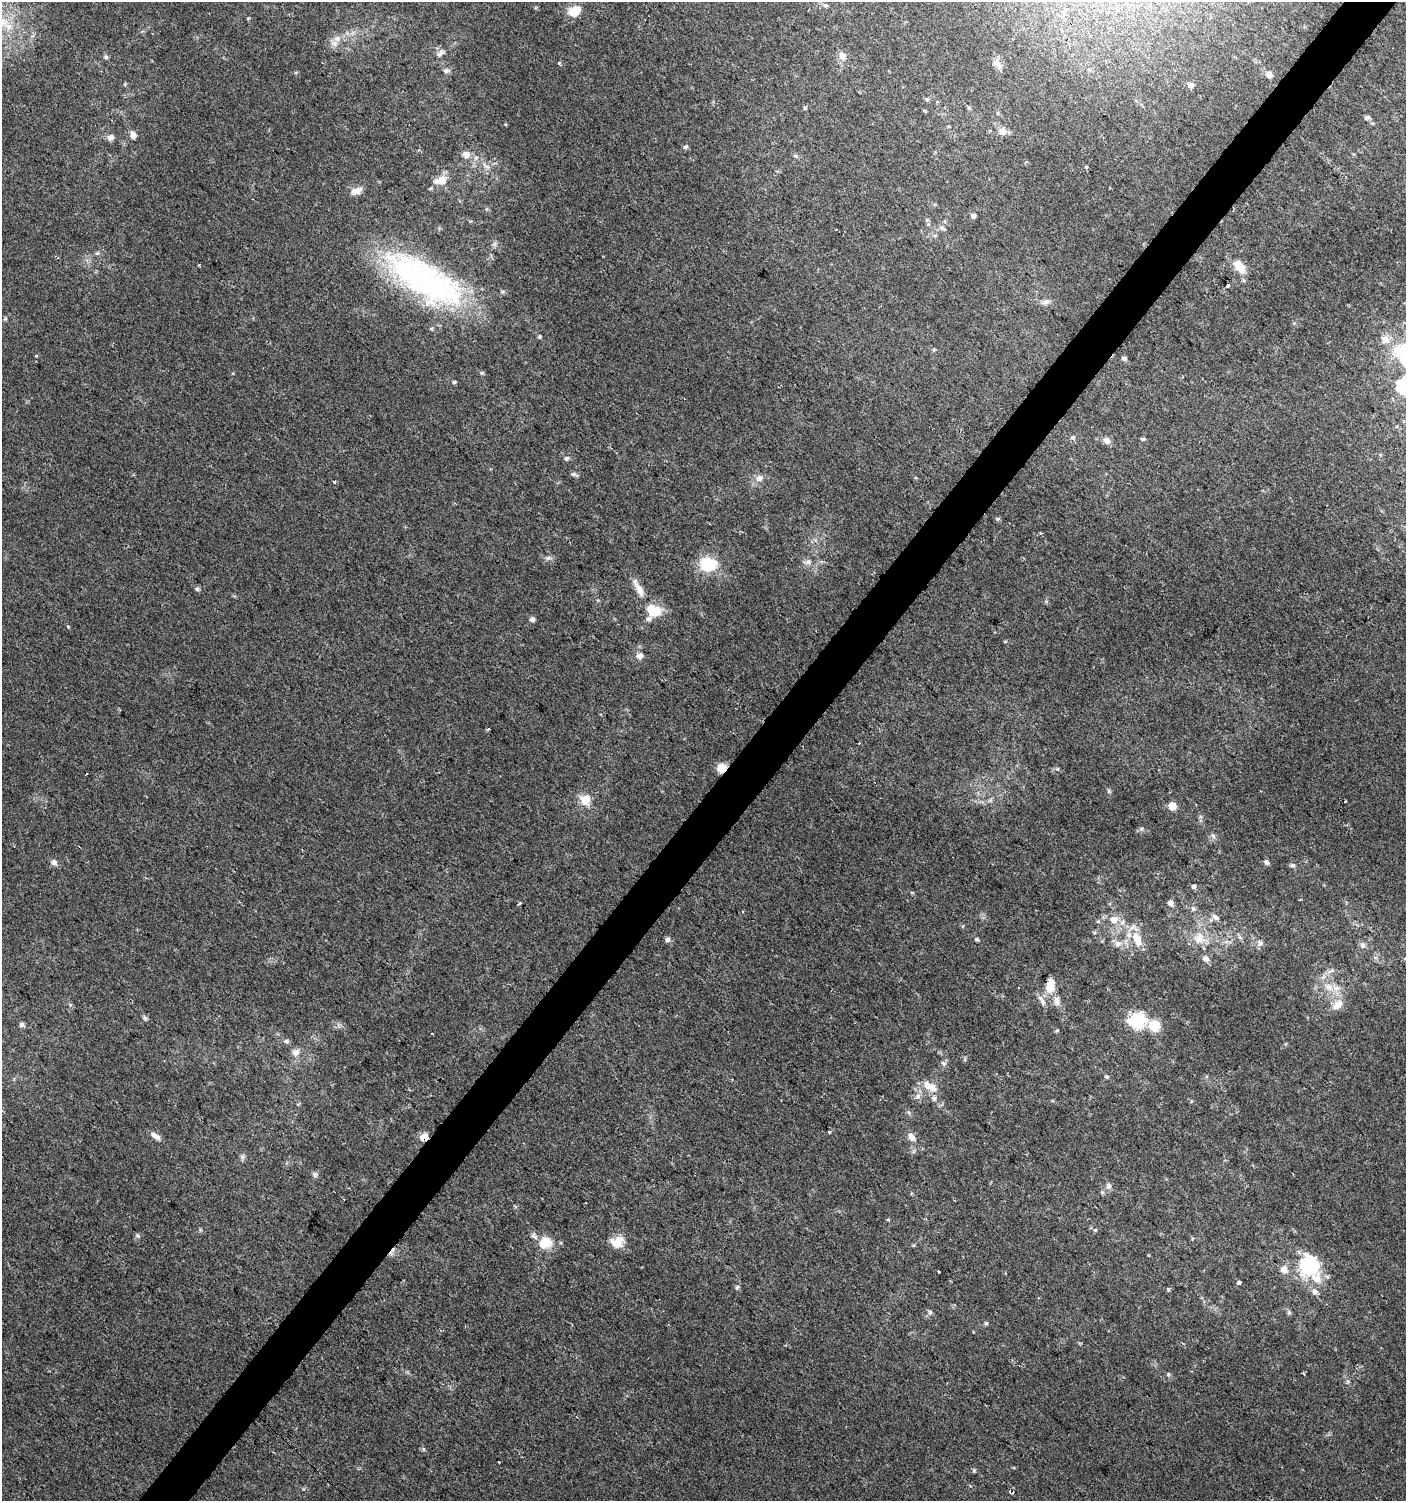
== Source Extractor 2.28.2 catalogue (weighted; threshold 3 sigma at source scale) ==
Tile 10 of 4 x 4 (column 2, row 3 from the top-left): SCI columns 1646-3049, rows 1506-3004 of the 6028 x 6010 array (HDU 1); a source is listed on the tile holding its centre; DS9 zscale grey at full resolution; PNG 1408 x 1503 px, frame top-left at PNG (2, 2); no overlay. Shown black and unused: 4% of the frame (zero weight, under 2 of 3 exposures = <1% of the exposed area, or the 3 px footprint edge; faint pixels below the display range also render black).
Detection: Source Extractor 2.28.2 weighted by HDU 2 'WHT'; one run over the whole footprint, this tile lists its part. Background 0.0255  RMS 0.0047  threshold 0.0212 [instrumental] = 3 sigma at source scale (4.5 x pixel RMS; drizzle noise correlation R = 1.50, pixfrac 1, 0.0396/0.0396 arcsec/px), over >= 5 px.
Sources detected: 140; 1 inside a brighter object's white glare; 2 cosmic-ray / hot-pixel residue — not listed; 8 inside a brighter listed object's ellipse — not listed separately; the other 129 listed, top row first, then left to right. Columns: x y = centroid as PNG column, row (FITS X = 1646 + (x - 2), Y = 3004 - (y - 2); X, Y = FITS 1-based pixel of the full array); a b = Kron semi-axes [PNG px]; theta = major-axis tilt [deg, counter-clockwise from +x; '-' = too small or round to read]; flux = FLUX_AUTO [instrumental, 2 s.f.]
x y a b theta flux
826 6 7 5 0 0.83
574 11 14 10 31 7.8
337 39 10 8 2 3.2
440 53 12 7 43 2.3
842 56 12 9 -70 3
106 57 6 5 - 0.94
559 63 4 4 - 0.48
997 64 16 8 -50 3.2
446 71 8 7 - 1.5
296 72 6 3 19 0.49
1269 75 9 8 - 2.4
125 84 5 4 - 0.52
1190 85 7 6 - 2
927 99 6 5 - 0.8
925 111 6 3 -70 0.47
1367 118 7 5 16 1.2
1002 131 11 9 8 2.8
133 135 9 7 -82 2.5
111 137 9 7 46 2.3
686 147 7 6 - 0.87
466 155 9 8 - 3.2
796 156 6 5 - 0.79
486 166 13 5 -30 1.9
1087 167 4 3 - 2.2
442 180 11 10 - 4.9
356 191 15 8 19 3.6
973 216 6 5 - 1.4
942 228 10 4 -33 0.97
836 230 3 2 - 0.39
97 253 6 5 - 0.82
199 265 4 3 - 0.9
1241 268 9 7 -46 9.7
425 280 100 36 -30 120
1228 285 4 3 - 5.5
1046 302 12 7 27 2.1
5 319 6 4 20 0.61
1404 351 29 24 72 28
36 356 3 3 - 1.3
1124 358 6 5 - 1.2
482 373 6 4 -17 0.63
454 382 5 5 - 0.62
1400 389 17 9 -24 5.7
1073 438 8 5 -6 0.94
1143 439 6 4 20 0.72
1107 440 9 8 - 2.4
566 458 7 6 - 1.1
574 474 11 5 -20 1.1
759 478 10 9 - 2.8
334 482 4 3 - 0.54
998 519 6 5 - 0.75
548 558 10 5 18 1.4
808 562 10 7 20 1.9
708 565 20 15 -1 17
197 589 5 5 - 0.92
640 590 24 9 -64 5.3
654 610 20 14 -17 10
532 619 7 6 - 1.3
68 627 3 3 - 2.5
640 656 8 7 - 2.4
488 729 3 3 - 0.77
859 743 3 2 - 0.55
721 768 11 10 - 4.7
1057 769 5 5 - 0.7
86 774 3 3 - 1.7
1109 791 6 5 - 0.73
585 800 11 10 - 7.4
1172 806 5 5 - 9
1141 829 6 4 71 0.68
1213 836 8 5 -59 1.2
54 862 9 8 - 1.7
1266 862 6 5 - 1.3
1292 865 8 5 -9 0.95
1194 886 6 5 - 1.1
519 903 3 3 - 2
1170 903 7 7 - 2.1
1193 909 7 4 -45 1
742 912 3 2 - 0.49
1216 917 12 7 -30 2.2
1114 920 11 10 - 5
1240 937 7 5 -43 1.2
668 939 6 6 - 1.6
977 939 6 4 -3 0.72
1137 939 23 11 -69 9.5
1199 939 16 15 - 8.6
1260 943 10 8 48 1.9
1118 944 9 8 - 2.8
1363 945 9 7 -85 1.6
1206 959 9 7 -32 2.4
1330 971 11 4 27 1.6
1050 985 19 10 82 7
1329 987 15 10 -28 5.7
1042 1001 17 5 -59 2.2
1057 1001 16 8 -82 3.2
1337 1005 18 11 40 5.1
145 1018 7 5 -45 0.91
1137 1020 8 7 - 78
22 1024 6 6 - 1.3
1154 1026 7 6 - 23
1057 1030 5 4 - 0.59
286 1041 8 5 -17 1.2
296 1052 11 10 - 2.9
943 1063 9 5 -27 0.99
1106 1077 6 4 -21 0.68
932 1087 16 10 -51 4.5
918 1096 9 7 47 2
829 1132 3 3 - 1.3
156 1136 14 6 -32 2.5
424 1137 7 6 - 5.9
911 1137 13 8 -58 3
242 1157 8 7 - 1.2
315 1175 7 7 - 1.3
1108 1186 9 7 -76 1.9
888 1220 5 3 - 0.43
1095 1230 5 5 - 0.58
137 1235 7 5 -18 0.86
617 1242 18 14 12 6.4
545 1243 17 14 20 9.3
1309 1265 28 24 -73 29
1284 1269 13 11 -46 3.4
939 1272 4 3 - 2.5
1239 1282 5 5 - 0.85
737 1287 6 5 - 0.85
1168 1289 6 4 69 0.63
930 1312 7 5 76 1.2
1289 1312 6 5 - 0.87
986 1323 5 5 - 0.69
1168 1374 6 4 -73 0.6
499 1462 3 3 - 0.5
1012 1492 3 3 - 5.7
Overlapping masked pixels (flux is a lower limit): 2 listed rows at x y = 721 768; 424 1137
Isophote crosses this tile's border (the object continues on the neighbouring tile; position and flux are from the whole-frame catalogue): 2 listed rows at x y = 1404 351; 1400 389
Unlisted compact peaks at least as high as the median listed source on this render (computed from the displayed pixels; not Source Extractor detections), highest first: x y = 974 1471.